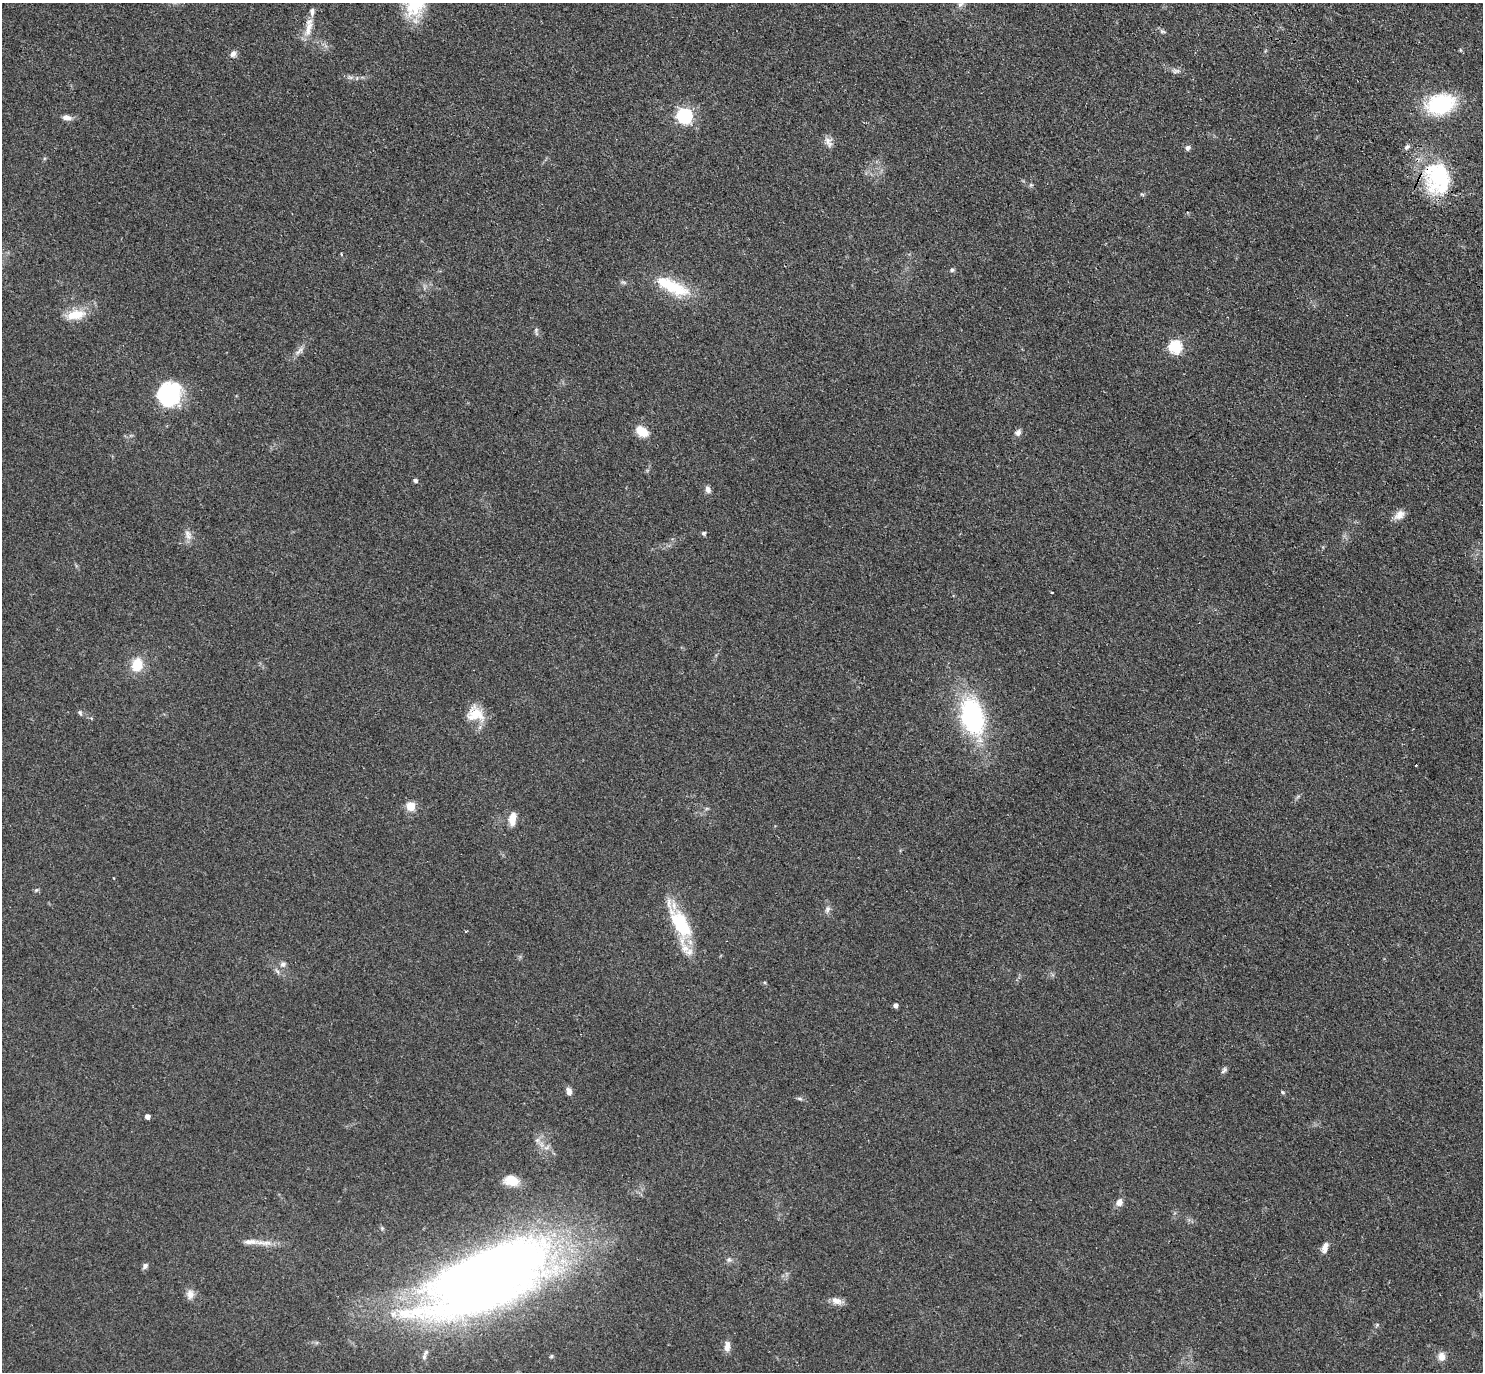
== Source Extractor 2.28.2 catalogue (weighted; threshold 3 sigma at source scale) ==
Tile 10 of 4 x 4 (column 2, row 3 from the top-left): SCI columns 1674-3154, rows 1833-3202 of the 6266 x 6263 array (HDU 1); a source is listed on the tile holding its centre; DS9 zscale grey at full resolution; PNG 1485 x 1374 px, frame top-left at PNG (2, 3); no overlay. Shown black and unused: <1% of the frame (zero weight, under 2 of 3 exposures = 11% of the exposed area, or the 3 px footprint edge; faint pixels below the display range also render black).
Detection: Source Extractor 2.28.2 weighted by HDU 2 'WHT'; one run over the whole footprint, this tile lists its part. Background 0.094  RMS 0.0087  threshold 0.0392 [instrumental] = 3 sigma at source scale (4.5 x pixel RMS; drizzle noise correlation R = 1.50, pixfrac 1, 0.05/0.05 arcsec/px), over >= 5 px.
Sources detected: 66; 1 inside a brighter object's white glare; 1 cosmic-ray / hot-pixel residue — not listed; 3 inside a brighter listed object's ellipse — not listed separately; the other 61 listed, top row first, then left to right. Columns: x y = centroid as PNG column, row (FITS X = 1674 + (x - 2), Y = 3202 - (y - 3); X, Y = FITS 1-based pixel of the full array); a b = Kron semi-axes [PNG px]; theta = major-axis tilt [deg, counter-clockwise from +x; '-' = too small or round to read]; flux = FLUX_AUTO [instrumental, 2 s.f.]
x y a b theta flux
415 3 34 22 90 41
960 4 10 6 43 2.8
308 28 29 8 76 10
1162 31 8 5 -18 1.8
233 53 8 6 59 3.8
1176 71 11 7 2 3.1
350 77 7 4 -18 1.9
1440 104 26 17 16 78
684 116 6 6 - 200
67 118 11 7 -7 4.6
828 142 15 9 -62 5.1
1407 147 9 5 33 2.1
1188 148 7 6 - 2.6
1438 177 44 31 -62 77
1031 185 6 4 -43 1.3
341 254 4 3 - 0.91
952 270 6 5 - 1.6
624 282 9 3 -13 1.5
672 286 49 16 -25 37
76 315 27 12 9 17
536 330 8 5 79 1.8
1175 347 6 6 - 94
299 351 17 6 40 4.5
168 394 26 25 - 63
642 431 13 9 -33 14
1018 433 9 7 43 3
415 481 4 4 - 2.4
708 489 9 6 -74 3.4
1399 515 15 10 40 6.7
704 533 5 4 - 1.9
188 535 16 7 -69 5.2
1052 592 3 2 - 0.83
137 665 14 11 75 20
80 713 8 4 -65 1.5
475 714 23 18 -18 19
972 716 26 16 -74 150
411 806 5 5 - 32
512 819 14 8 82 9.9
36 890 7 4 44 1.2
827 909 10 7 68 3.1
682 925 54 17 -66 49
283 964 8 7 - 3
895 1006 5 4 - 3.1
1224 1070 10 6 49 2.2
569 1091 10 6 -68 4
1283 1092 6 4 -22 1.2
800 1098 8 4 -9 1.7
147 1117 4 4 - 4.2
537 1140 7 6 - 2.8
511 1181 18 12 -8 15
1119 1202 10 8 56 4.9
251 1242 25 7 1 9.1
1325 1247 12 6 73 5.9
729 1259 7 6 - 2.1
145 1266 8 6 48 2.6
487 1278 124 49 25 1100
190 1294 13 10 88 5.5
837 1301 17 8 -17 5.7
727 1347 13 6 82 6.4
551 1356 6 4 90 1
1441 1356 11 9 -84 6.3
Overlapping masked pixels (flux is a lower limit): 1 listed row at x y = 1438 177
Isophote crosses this tile's border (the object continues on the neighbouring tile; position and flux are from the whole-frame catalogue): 1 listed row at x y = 415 3